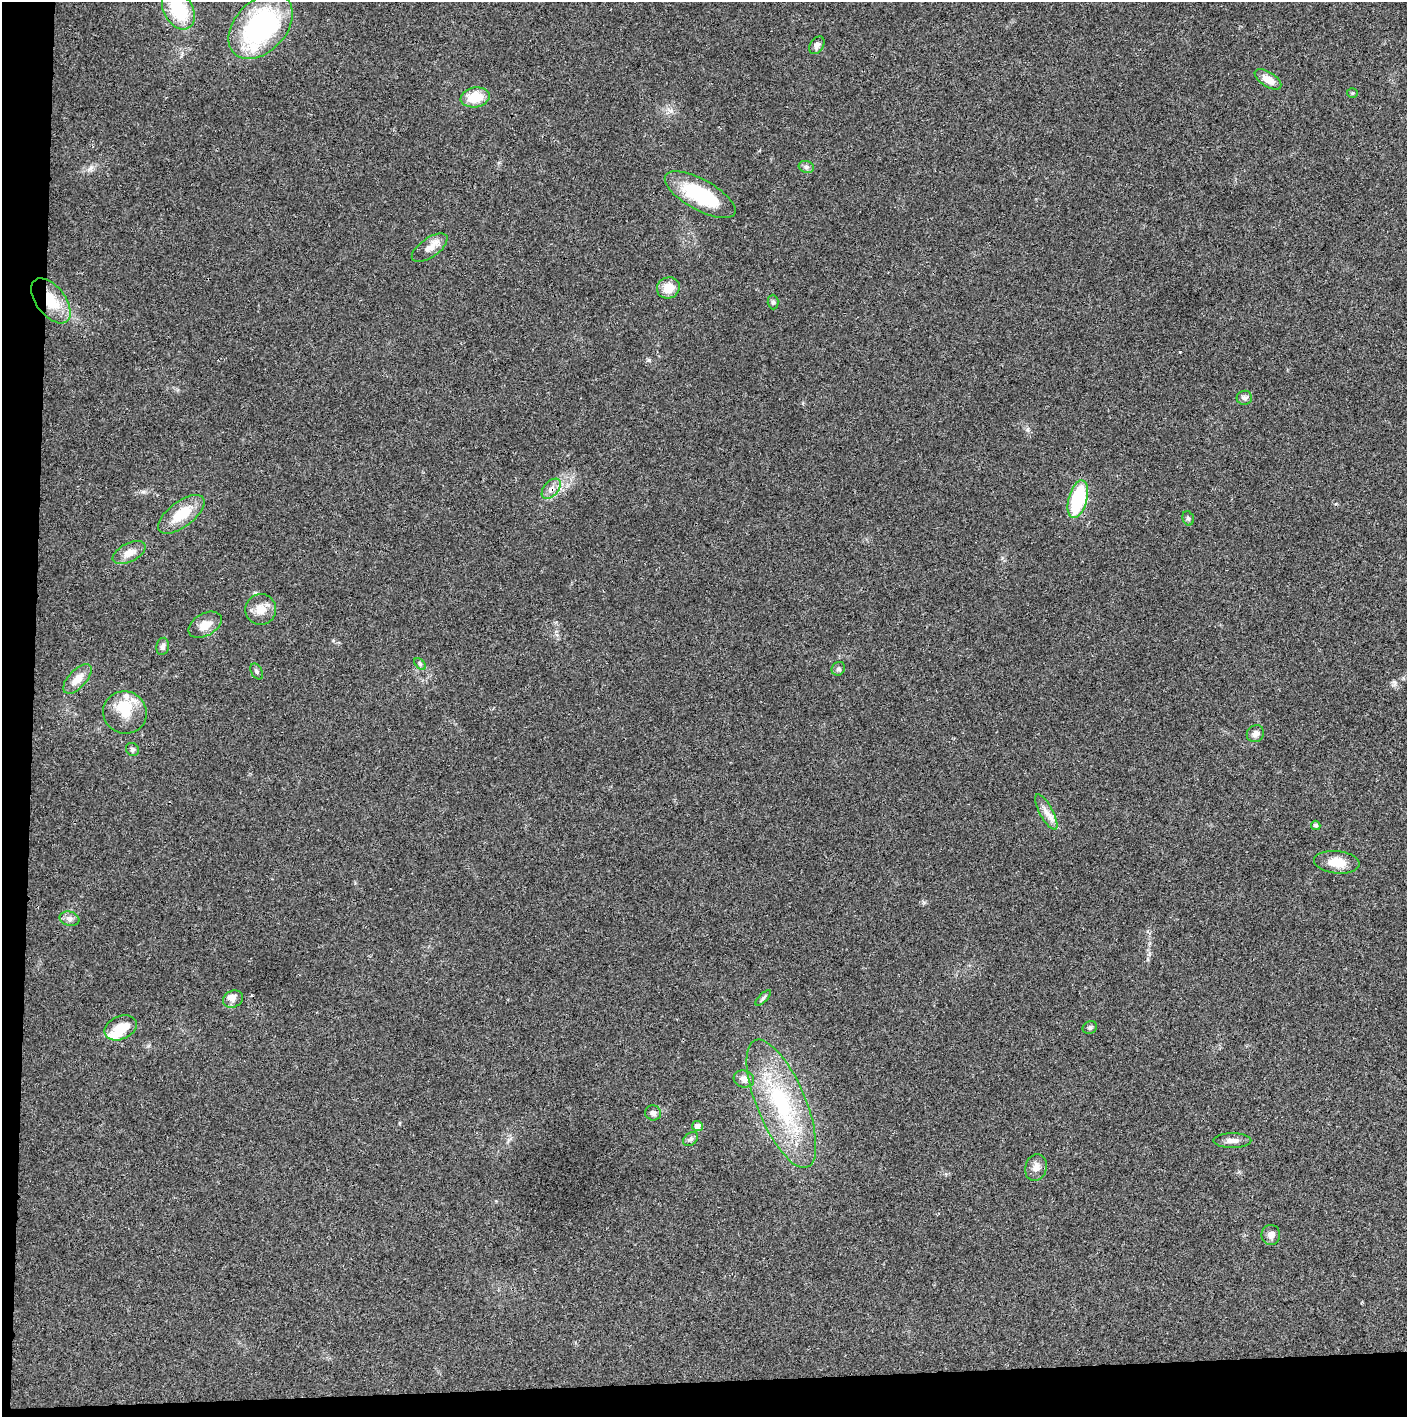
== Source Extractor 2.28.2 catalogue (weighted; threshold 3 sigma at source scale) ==
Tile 7 of 3 x 3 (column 1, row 3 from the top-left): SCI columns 4-1408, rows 2-1416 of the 4219 x 4245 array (HDU 1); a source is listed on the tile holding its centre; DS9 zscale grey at full resolution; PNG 1409 x 1419 px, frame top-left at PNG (2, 2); each listed source drawn as its Kron ellipse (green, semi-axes under 4 px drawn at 4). Shown black and unused: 5% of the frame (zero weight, under 3 of 4 exposures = <1% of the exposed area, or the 3 px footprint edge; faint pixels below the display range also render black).
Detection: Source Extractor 2.28.2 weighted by HDU 2 'WHT'; one run over the whole footprint, this tile lists its part. Background 0.0195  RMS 0.0041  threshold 0.0186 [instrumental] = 3 sigma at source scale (4.5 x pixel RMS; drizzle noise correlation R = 1.50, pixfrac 1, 0.05/0.05 arcsec/px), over >= 5 px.
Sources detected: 49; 2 inside a brighter object's white glare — neither listed nor drawn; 3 inside a brighter listed object's ellipse — not listed separately; the other 44 listed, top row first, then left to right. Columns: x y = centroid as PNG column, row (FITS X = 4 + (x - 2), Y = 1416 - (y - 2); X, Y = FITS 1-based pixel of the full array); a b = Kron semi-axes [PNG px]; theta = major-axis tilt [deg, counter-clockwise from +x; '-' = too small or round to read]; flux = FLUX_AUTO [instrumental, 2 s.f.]
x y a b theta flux
178 10 21 14 -59 22
261 26 38 25 46 68
817 45 9 6 56 1.8
1268 79 15 7 -32 4.7
1352 93 5 4 - 0.6
475 97 14 10 12 9.8
806 167 8 6 -20 1
700 195 40 15 -29 26
430 248 21 9 35 4.3
668 288 11 10 - 5.8
51 301 26 14 -52 13
773 302 7 5 -89 0.82
1244 398 8 7 - 1.4
551 489 12 7 50 2.5
1078 499 19 9 74 31
181 514 27 12 37 12
1188 518 7 5 -73 0.93
129 553 18 9 26 4.3
261 609 15 15 - 5.4
205 625 18 11 30 4.9
163 646 9 6 79 1.3
420 664 7 4 -46 0.76
838 669 7 6 - 0.95
257 671 8 5 -60 0.93
77 679 18 9 46 4.6
125 712 22 21 - 11
1255 734 9 8 - 2.2
132 749 7 6 - 0.95
1046 812 20 6 -62 3.5
1316 825 5 4 - 0.95
1337 862 23 11 -6 6.7
70 919 10 7 -17 1.7
763 998 10 4 46 0.91
233 999 10 8 27 1.9
1090 1027 7 6 - 0.9
121 1028 17 11 24 8.2
744 1079 10 8 -16 2.5
781 1104 69 24 -67 44
653 1113 8 7 - 1.4
697 1126 5 5 - 2
691 1139 8 6 40 1.1
1232 1141 19 7 0 2.7
1036 1168 13 10 73 3.1
1271 1235 10 9 - 2.6
Overlapping masked pixels (flux is a lower limit): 2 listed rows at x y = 51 301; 551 489
Isophote crosses this tile's border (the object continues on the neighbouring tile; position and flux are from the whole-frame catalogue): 1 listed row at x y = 178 10
Unlisted compact peaks at least as high as the median listed source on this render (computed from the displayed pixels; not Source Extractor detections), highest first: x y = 90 169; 649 360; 1027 430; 143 492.